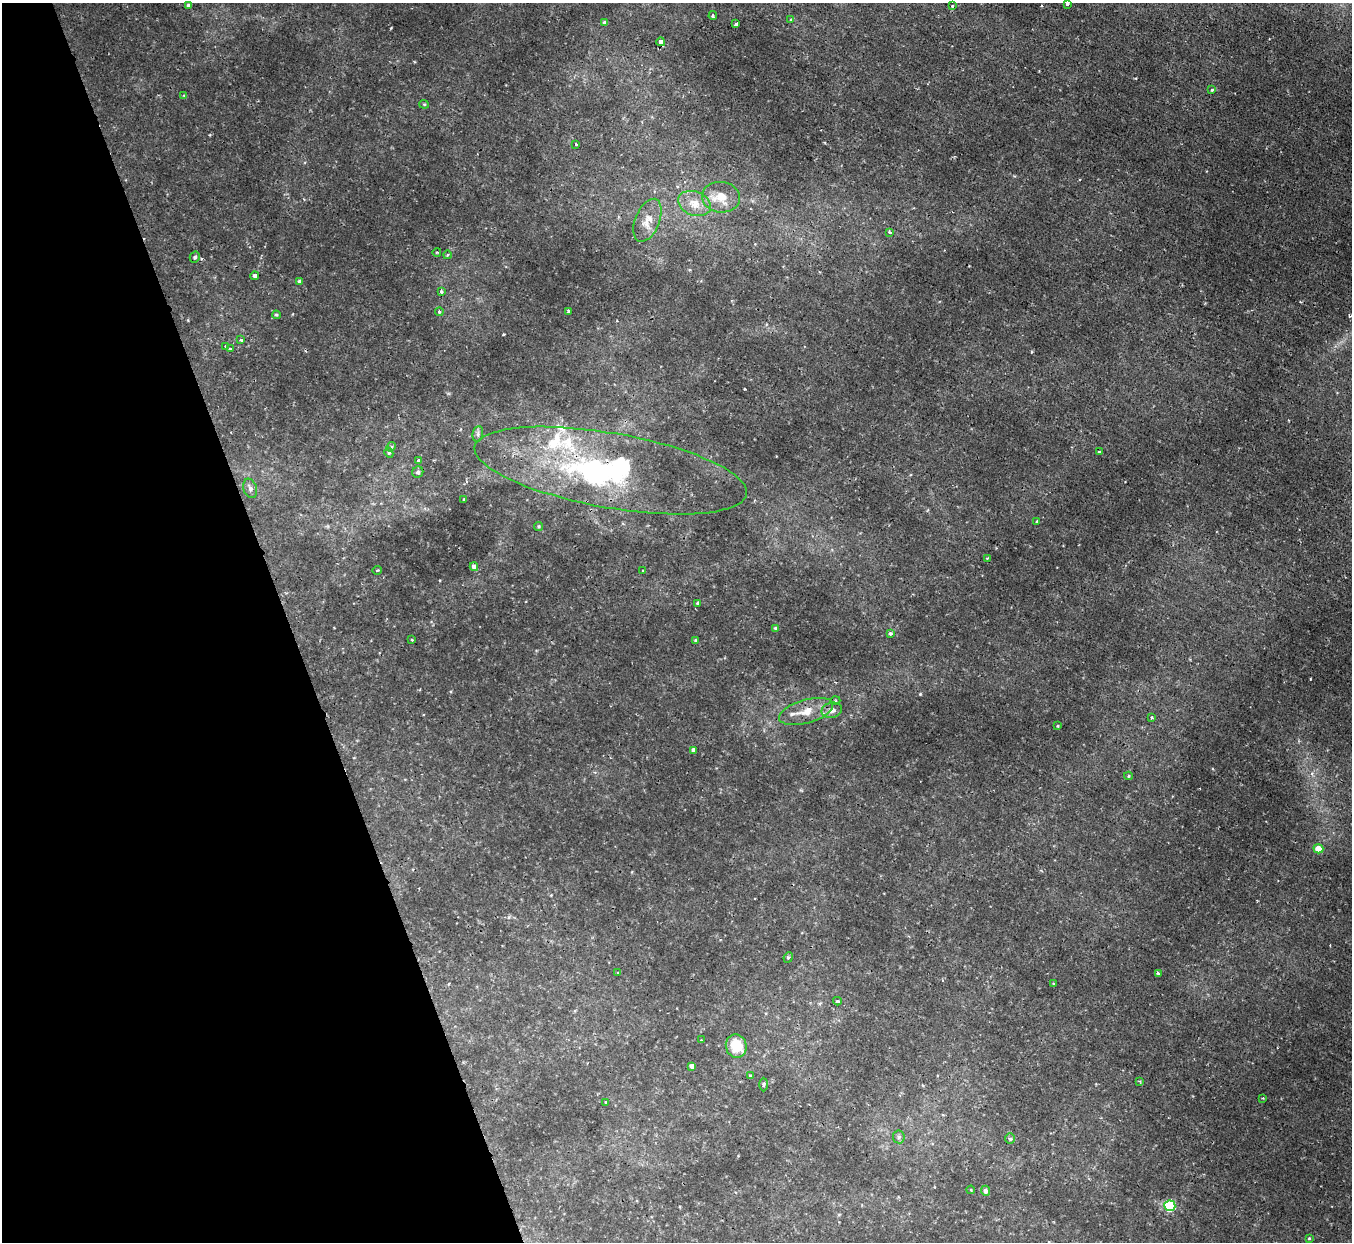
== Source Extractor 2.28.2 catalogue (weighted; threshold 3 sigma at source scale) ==
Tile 5 of 4 x 4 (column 1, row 2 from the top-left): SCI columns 1-1350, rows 2631-3870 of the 5398 x 5387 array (HDU 1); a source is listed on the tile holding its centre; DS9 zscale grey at full resolution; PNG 1354 x 1244 px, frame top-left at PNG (2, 3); each listed source drawn as its Kron ellipse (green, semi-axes under 4 px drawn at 4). Shown black and unused: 21% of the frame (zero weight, under 2 of 3 exposures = <1% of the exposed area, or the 3 px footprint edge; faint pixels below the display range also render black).
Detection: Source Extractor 2.28.2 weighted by HDU 2 'WHT'; one run over the whole footprint, this tile lists its part. Background 0.0019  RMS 0.0015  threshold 0.00653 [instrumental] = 3 sigma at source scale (4.5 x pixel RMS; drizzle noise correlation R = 1.50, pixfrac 1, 0.05/0.05 arcsec/px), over >= 5 px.
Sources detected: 84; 3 inside a brighter object's white glare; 1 cosmic-ray / hot-pixel residue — neither listed nor drawn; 5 inside a brighter listed object's ellipse — not listed separately; the other 75 listed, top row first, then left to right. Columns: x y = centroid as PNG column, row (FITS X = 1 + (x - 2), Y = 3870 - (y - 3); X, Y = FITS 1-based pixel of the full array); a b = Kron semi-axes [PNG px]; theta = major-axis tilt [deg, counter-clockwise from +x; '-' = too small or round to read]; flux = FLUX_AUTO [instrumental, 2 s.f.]
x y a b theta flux
1067 4 3 3 - 0.46
188 5 4 3 - 0.41
952 6 3 3 - 0.17
713 16 4 3 - 0.22
791 20 4 3 - 0.35
604 22 4 3 - 0.24
736 24 4 3 - 0.67
661 42 4 4 - 0.9
1212 90 3 3 - 0.21
184 95 4 3 - 0.14
424 104 5 4 - 0.16
576 144 3 2 - 0.18
721 197 19 15 -6 2.4
694 203 17 12 -22 1.8
647 220 23 12 67 1.9
890 232 4 3 - 0.31
437 252 4 2 - 0.12
447 255 4 3 - 0.17
195 257 5 4 - 0.3
255 276 4 4 - 0.41
299 282 4 4 - 0.45
441 292 4 3 - 0.29
568 311 4 3 - 0.62
439 312 4 4 - 0.29
276 315 4 3 - 0.18
241 340 4 3 - 0.19
226 346 4 3 - 0.15
230 349 3 3 - 0.33
478 434 8 5 82 0.38
391 447 5 4 - 0.19
1099 452 3 2 - 0.19
389 453 5 4 - 0.23
419 460 3 3 - 0.35
611 470 138 37 -10 24
418 472 6 5 - 0.36
250 488 10 6 -70 0.54
464 499 3 2 - 0.12
1037 521 3 3 - 0.27
539 526 4 4 - 0.18
987 558 3 2 - 0.15
474 567 4 4 - 0.78
377 570 5 3 - 0.13
643 571 3 2 - 0.15
698 603 4 4 - 0.28
776 628 4 4 - 0.25
890 633 3 3 - 0.55
412 640 3 2 - 0.11
695 640 4 3 - 0.14
835 701 5 3 - 0.15
832 710 10 7 14 0.8
806 711 28 11 16 2.5
1152 717 3 3 - 0.27
1057 726 3 2 - 0.12
693 750 4 4 - 0.7
1128 776 4 4 - 0.18
1318 849 5 4 - 3
788 957 5 4 - 0.26
618 973 4 2 - 0.093
1158 973 3 3 - 0.31
1054 983 3 2 - 0.23
837 1001 4 3 - 0.34
701 1040 2 2 - 0.1
736 1046 12 10 -74 3.6
692 1066 4 4 - 1
751 1076 4 3 - 0.26
1140 1081 3 3 - 0.15
764 1084 7 3 88 0.24
1263 1098 2 2 - 0.13
606 1102 3 3 - 0.3
899 1137 6 6 - 0.32
1010 1138 5 5 - 0.25
971 1190 4 3 - 0.12
985 1191 5 4 - 0.47
1170 1206 5 5 - 11
1309 1238 4 4 - 0.14
Overlapping masked pixels (flux is a lower limit): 3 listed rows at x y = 661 42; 694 203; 611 470
Isophote crosses this tile's border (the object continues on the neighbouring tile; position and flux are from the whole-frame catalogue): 1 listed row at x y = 1067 4
Unlisted compact peaks at least as high as the median listed source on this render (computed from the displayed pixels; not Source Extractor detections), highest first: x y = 920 694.